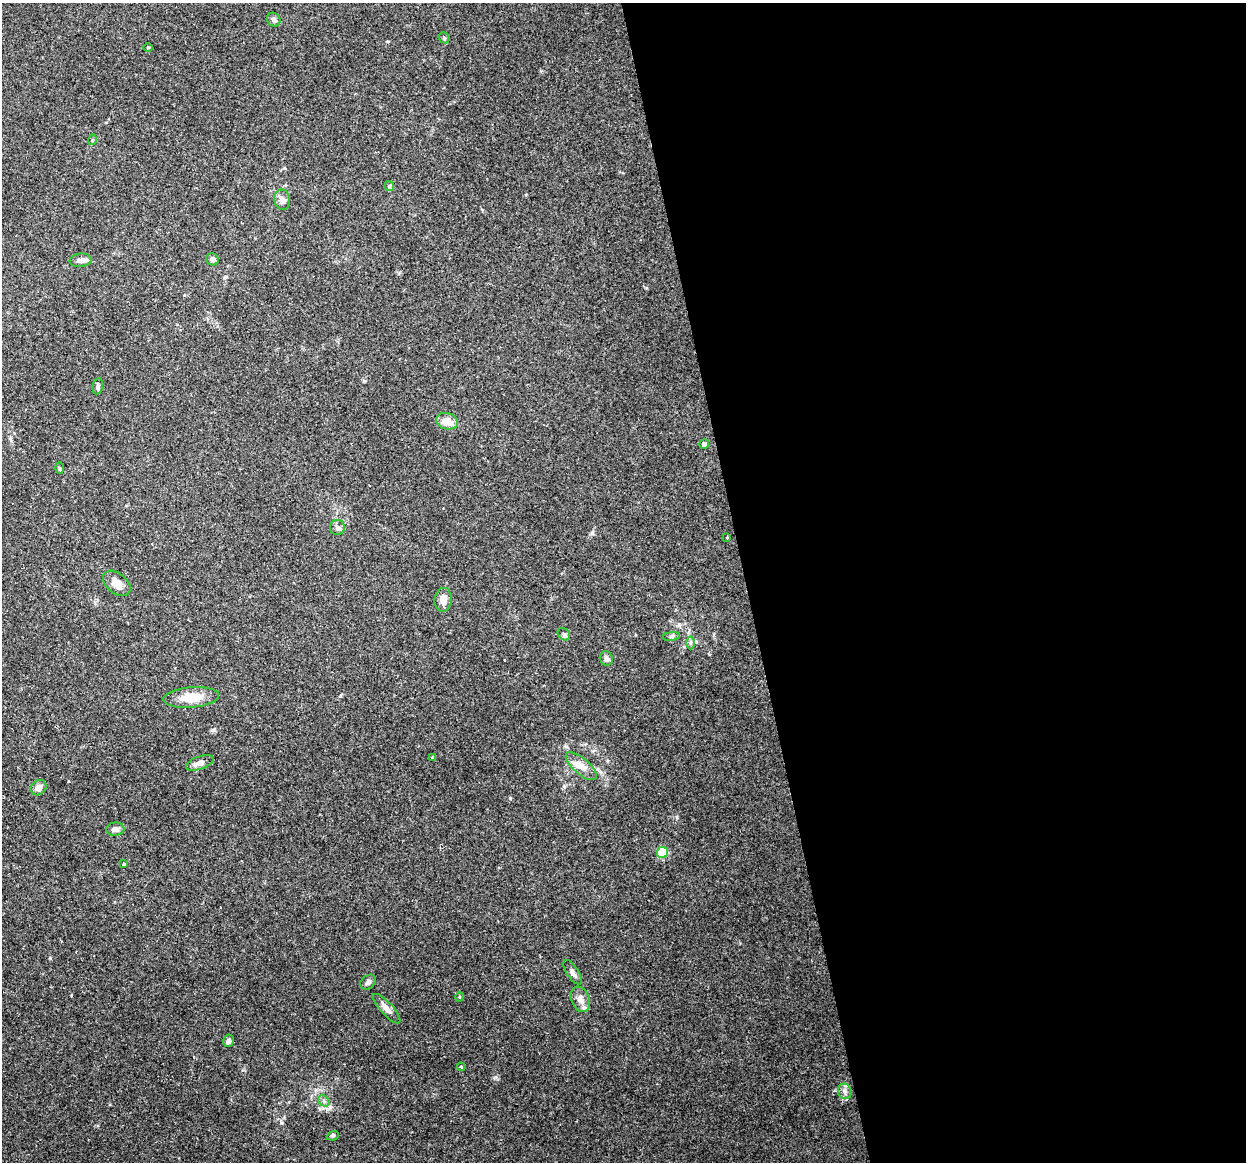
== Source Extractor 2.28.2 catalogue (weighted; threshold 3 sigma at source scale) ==
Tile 8 of 4 x 4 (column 4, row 2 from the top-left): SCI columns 3734-4977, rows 2407-3566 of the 4977 x 4761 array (HDU 1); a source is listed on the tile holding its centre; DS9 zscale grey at full resolution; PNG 1248 x 1164 px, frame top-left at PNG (2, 3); each listed source drawn as its Kron ellipse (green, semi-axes under 4 px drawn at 4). Shown black and unused: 40% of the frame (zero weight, under 2 of 3 exposures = <1% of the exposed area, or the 3 px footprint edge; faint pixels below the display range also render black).
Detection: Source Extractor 2.28.2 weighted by HDU 2 'WHT'; one run over the whole footprint, this tile lists its part. Background 0.148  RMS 0.0061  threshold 0.0276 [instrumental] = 3 sigma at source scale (4.5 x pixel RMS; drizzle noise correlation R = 1.50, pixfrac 1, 0.0396/0.0396 arcsec/px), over >= 5 px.
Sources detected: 39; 1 inside a brighter listed object's ellipse — not listed separately; the other 38 listed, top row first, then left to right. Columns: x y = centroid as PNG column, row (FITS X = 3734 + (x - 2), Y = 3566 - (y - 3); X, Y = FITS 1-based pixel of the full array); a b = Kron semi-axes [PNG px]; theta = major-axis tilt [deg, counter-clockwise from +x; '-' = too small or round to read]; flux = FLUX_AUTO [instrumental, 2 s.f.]
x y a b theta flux
274 20 7 6 - 1.5
444 38 6 5 - 0.85
148 47 4 3 - 0.61
92 140 5 3 - 0.6
389 186 5 5 - 0.79
282 200 10 8 -79 2.8
212 259 6 6 - 1.7
81 260 11 6 7 2.8
98 386 8 5 79 1.3
447 421 11 8 -13 6.2
704 444 5 4 - 2.9
59 468 6 4 -88 0.71
337 528 7 7 - 1.7
727 537 3 3 - 0.78
117 583 16 10 -39 5.5
443 600 12 8 84 4.8
564 634 7 5 -43 1.2
671 636 8 4 8 1.2
690 643 6 4 89 1.1
606 659 7 6 - 1.7
191 697 28 10 5 13
433 757 4 4 - 0.64
200 763 14 6 20 3.1
581 766 19 8 -41 5.7
38 788 8 7 - 3.1
115 829 9 6 5 2.3
662 852 6 5 - 27
123 864 3 3 - 1.8
573 972 14 5 -57 2.3
368 982 8 6 44 1.7
459 997 5 3 - 0.6
580 999 13 9 -68 4.5
387 1009 19 6 -48 3.5
228 1041 6 5 - 1.7
461 1067 4 3 - 0.73
845 1091 8 6 -74 2.1
324 1101 6 5 - 1.1
333 1136 6 4 20 0.95
Unlisted compact peaks at least as high as the median listed source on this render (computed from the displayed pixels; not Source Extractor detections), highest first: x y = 510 798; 330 1107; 50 958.